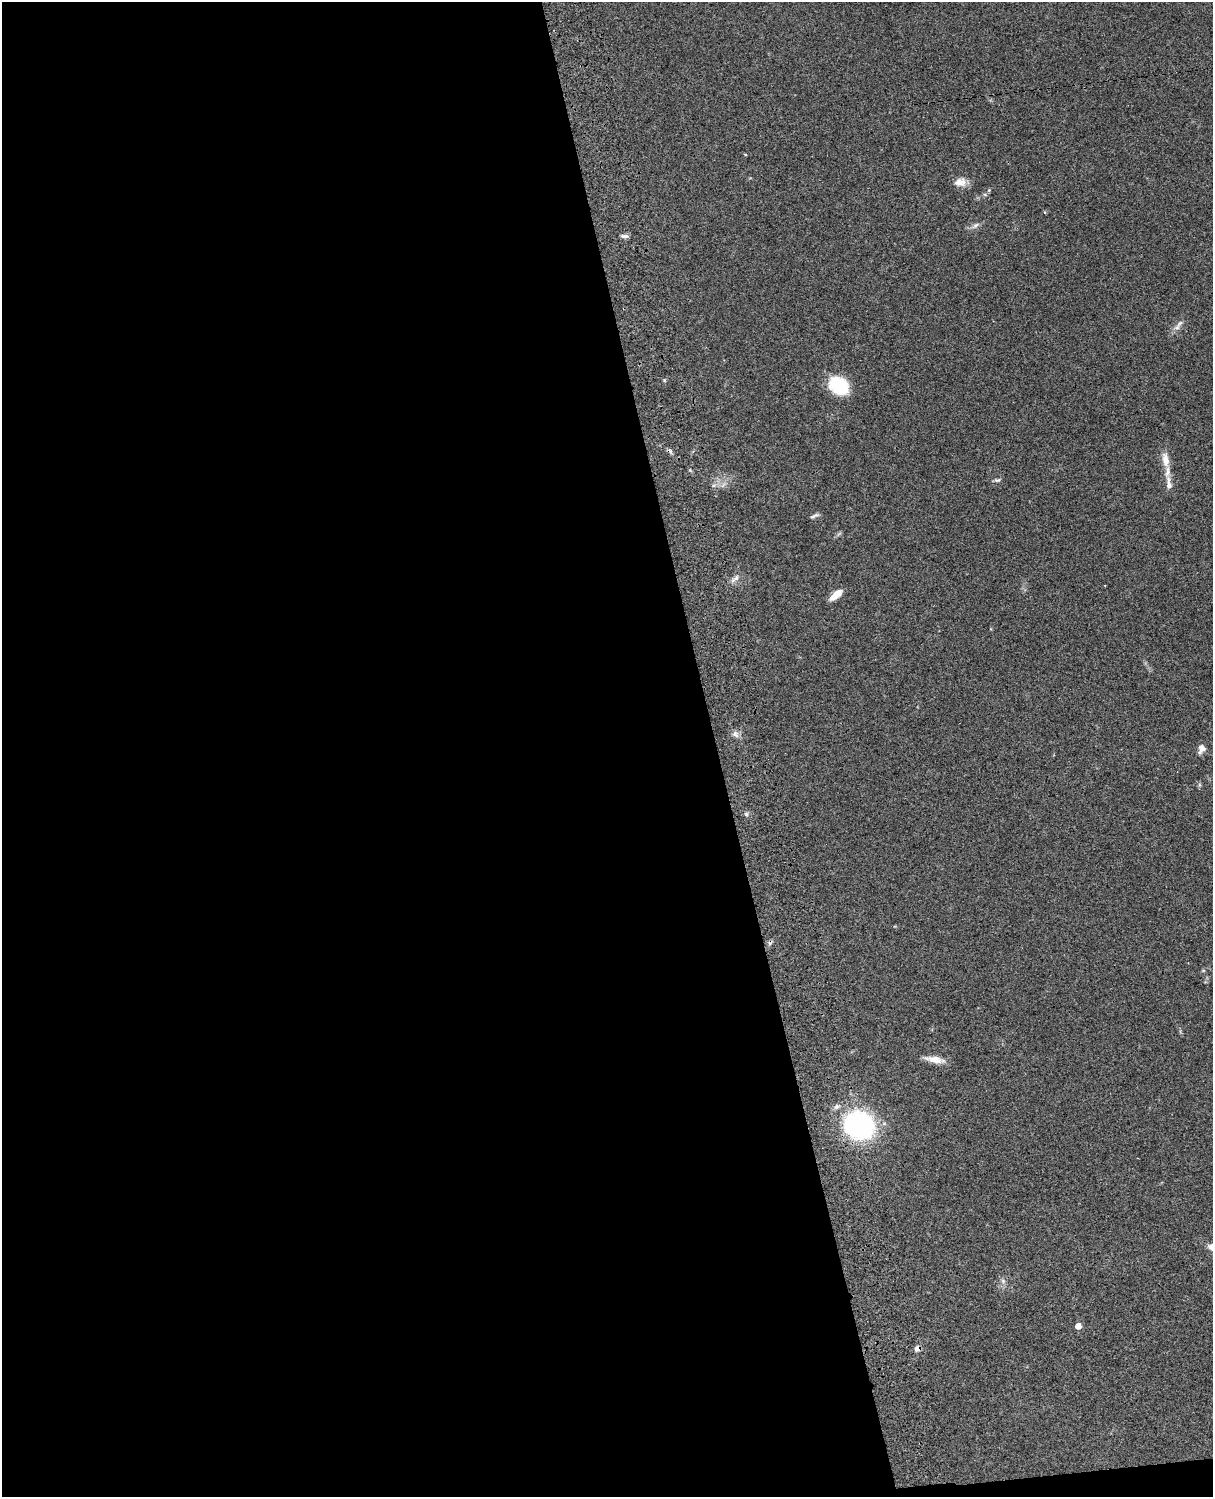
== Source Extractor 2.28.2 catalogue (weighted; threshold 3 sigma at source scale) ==
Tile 9 of 4 x 3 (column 1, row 3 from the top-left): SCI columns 122-1332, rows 276-1770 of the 5085 x 4923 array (HDU 1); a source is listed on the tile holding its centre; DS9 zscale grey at full resolution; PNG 1215 x 1499 px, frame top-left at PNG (2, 2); no overlay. Shown black and unused: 60% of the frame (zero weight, under 3 of 4 exposures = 6% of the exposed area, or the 3 px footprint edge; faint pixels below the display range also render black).
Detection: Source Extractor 2.28.2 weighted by HDU 2 'WHT'; one run over the whole footprint, this tile lists its part. Background 0.106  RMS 0.0065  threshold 0.0292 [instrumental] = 3 sigma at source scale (4.5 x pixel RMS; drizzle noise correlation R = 1.50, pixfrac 1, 0.05/0.05 arcsec/px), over >= 5 px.
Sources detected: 28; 2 cosmic-ray / hot-pixel residue — not listed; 1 inside a brighter listed object's ellipse — not listed separately; the other 25 listed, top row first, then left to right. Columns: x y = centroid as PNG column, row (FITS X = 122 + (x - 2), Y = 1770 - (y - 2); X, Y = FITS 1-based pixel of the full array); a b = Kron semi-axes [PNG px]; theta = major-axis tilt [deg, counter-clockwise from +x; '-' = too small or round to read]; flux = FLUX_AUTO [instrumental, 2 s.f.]
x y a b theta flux
745 154 4 3 - 0.48
960 182 17 11 3 5.8
985 194 6 4 -2 0.92
1045 212 5 3 - 0.56
975 225 11 5 41 2.3
624 236 9 5 -4 1.9
1180 323 12 5 45 2.4
838 385 22 16 -37 28
1165 460 22 9 -83 6.9
997 480 9 5 9 1.3
1169 483 23 7 -83 4.8
723 485 8 4 53 1.7
815 516 13 4 24 1.6
735 578 14 6 43 3
836 595 14 6 39 8.7
736 734 10 8 -61 2.8
1201 749 10 7 66 4
746 814 6 5 - 1.3
1203 970 5 3 - 0.63
935 1059 25 7 -11 6.8
837 1106 8 6 33 2.3
859 1125 24 21 -28 120
1003 1281 7 6 - 1.8
1078 1326 5 5 - 6.1
917 1348 8 7 - 2.6
Overlapping masked pixels (flux is a lower limit): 1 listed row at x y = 917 1348
Unlisted compact peaks at least as high as the median listed source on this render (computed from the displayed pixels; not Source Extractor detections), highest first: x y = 664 380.